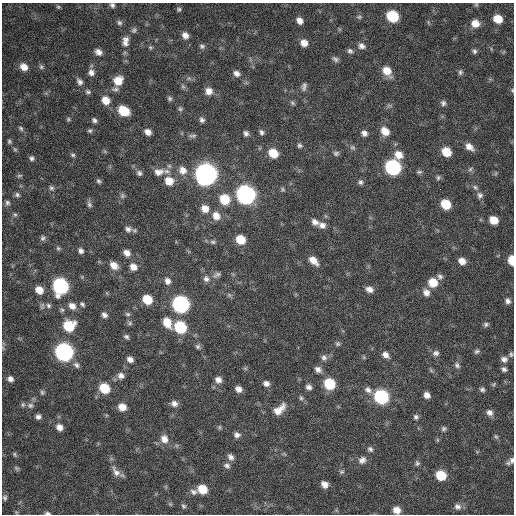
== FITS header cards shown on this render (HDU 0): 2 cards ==
NAXIS1  =                  512 / Axis length
NAXIS2  =                  512 / Axis length

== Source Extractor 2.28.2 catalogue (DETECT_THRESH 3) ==
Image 512 x 512 px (HDU 0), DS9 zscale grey, 1 PNG px = 1 image px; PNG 516 x 516 px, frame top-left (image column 1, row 512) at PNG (2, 3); no overlay
Background 341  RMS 19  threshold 57.9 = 3 sigma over >= 5 px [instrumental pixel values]
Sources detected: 200; all 200 listed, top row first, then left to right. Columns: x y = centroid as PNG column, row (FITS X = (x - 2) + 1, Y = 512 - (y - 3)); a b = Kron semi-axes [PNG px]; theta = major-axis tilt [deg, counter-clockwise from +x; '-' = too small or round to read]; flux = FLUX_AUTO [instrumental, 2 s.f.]
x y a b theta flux
476 4 6 5 - 1800
112 5 6 6 - 3400
58 7 6 4 -20 1800
179 9 5 5 - 2200
392 16 8 7 - 70000
359 17 8 6 1 2900
498 19 7 6 - 22000
300 21 7 6 - 8100
428 22 6 4 -72 1600
119 23 7 6 - 3200
475 23 8 8 - 14000
134 30 8 6 53 3200
185 35 8 7 - 8000
126 39 9 7 -15 5100
125 43 9 7 -42 5200
304 43 8 7 - 11000
202 46 8 6 -30 3300
361 46 10 8 -22 6300
150 47 6 5 - 2100
350 51 8 6 -32 3700
474 51 6 6 - 3100
98 52 8 6 -34 7200
335 59 9 6 -32 3700
24 67 9 8 - 12000
41 67 7 6 - 2800
387 71 11 8 -54 19000
91 72 8 7 - 6400
460 72 8 6 86 3100
236 73 8 7 - 6500
189 78 7 6 - 3000
118 81 9 8 - 20000
80 82 9 7 -54 5000
183 86 8 6 -68 2700
304 86 12 7 76 4800
115 89 10 6 9 3900
512 90 5 4 - 1600
209 91 9 8 - 11000
88 92 7 6 - 2800
170 99 6 5 - 2800
106 100 8 7 - 15000
292 103 7 5 -42 2500
443 103 7 7 - 3800
180 109 7 6 - 2700
124 111 9 7 -35 38000
68 119 6 5 - 2000
94 120 6 5 - 3400
202 120 7 6 - 4000
21 128 8 5 -46 3000
90 131 6 5 - 2400
385 131 10 8 -52 15000
148 132 7 5 -36 7900
261 132 7 6 - 3500
246 133 6 6 - 3900
364 133 7 6 - 5500
192 136 12 5 1 4000
9 141 6 5 - 2400
300 146 7 6 - 3000
353 147 8 6 -34 3300
469 147 11 7 -39 9500
15 149 6 5 - 2100
446 152 8 7 - 24000
273 153 9 7 -40 25000
336 153 8 6 2 3400
73 155 7 5 -29 2600
399 155 10 9 - 14000
31 158 7 6 - 3500
393 167 9 8 - 240000
470 169 7 5 37 2700
183 170 11 10 - 12000
158 172 15 10 7 13000
419 172 8 5 9 2600
139 173 8 7 - 4100
206 174 10 9 - 910000
19 176 8 5 17 2200
438 178 7 5 89 2600
99 181 6 5 - 2800
169 181 11 9 -31 19000
360 182 7 6 - 3400
475 187 8 6 -50 3700
51 188 7 6 - 3100
282 189 6 6 - 2300
440 189 2 2 - 1600
17 195 7 6 - 3200
245 195 9 9 - 500000
480 195 9 8 - 4800
122 196 8 7 - 3000
225 199 9 9 - 36000
7 203 7 6 - 3300
89 204 9 6 -72 3500
446 204 8 7 - 33000
205 209 9 8 - 12000
15 215 6 5 - 2400
216 216 10 9 - 13000
493 220 8 7 - 20000
315 222 9 7 -36 6900
322 225 10 8 -27 7400
128 229 9 8 - 5800
43 238 7 7 - 3400
240 239 8 7 - 28000
213 242 8 5 -9 3200
58 248 6 5 - 2300
81 251 7 6 - 4400
127 253 7 6 - 8400
313 260 11 7 -44 13000
512 260 7 5 -85 25000
462 261 8 6 -25 10000
114 265 10 7 -39 11000
133 267 9 8 - 9900
217 275 12 6 27 5000
440 277 8 7 - 4100
206 279 9 8 - 6100
167 281 8 7 - 6700
433 283 9 8 - 23000
60 286 9 9 - 240000
369 289 9 7 -23 7300
39 290 8 7 - 15000
426 292 9 8 - 8000
229 295 6 6 - 2700
147 299 8 7 - 31000
508 301 7 6 - 4500
82 304 7 5 -45 2600
180 304 9 8 - 330000
48 306 8 6 -47 3900
72 306 9 7 -35 9200
62 310 7 5 -43 2600
128 314 7 5 -3 2600
104 315 7 6 - 4600
167 322 11 8 -64 21000
130 323 8 6 17 2600
486 324 7 6 - 3000
69 326 10 9 - 44000
180 327 9 8 - 75000
126 337 7 5 -18 3000
338 344 7 6 - 2500
198 346 7 6 - 3100
3 348 7 3 -59 1400
477 351 7 6 - 2900
64 352 9 8 - 430000
436 353 8 7 - 4800
511 354 7 5 -86 2500
385 355 8 6 -41 7300
364 357 6 4 -89 1600
324 358 9 8 - 4800
130 359 8 6 -31 6300
504 359 8 7 - 5800
76 365 8 7 - 4500
457 365 9 6 -55 3800
245 368 7 4 -19 1800
318 369 8 7 - 6000
504 369 6 6 - 3600
431 371 7 4 -19 2000
121 376 9 8 - 6700
10 379 7 6 - 5600
218 380 8 7 - 7800
266 383 7 6 - 5700
329 384 8 8 - 53000
494 384 8 4 37 1800
309 387 6 6 - 5000
104 388 8 7 - 41000
238 389 7 6 - 7500
482 389 6 5 - 3000
368 390 10 7 -33 6200
42 392 6 5 - 2300
427 395 6 5 - 7900
381 397 9 8 - 160000
301 398 7 5 -75 2700
174 403 8 7 - 6700
23 405 7 5 89 2600
30 405 9 8 - 4900
122 407 7 7 - 14000
279 410 16 8 42 17000
489 413 8 8 - 6300
38 417 5 5 - 4700
416 417 6 6 - 3100
59 427 8 7 - 8400
219 427 6 5 - 1900
444 429 7 6 - 2800
237 435 7 7 - 5000
496 437 8 5 -62 2500
164 439 11 9 -63 11000
370 449 7 7 - 3400
15 454 7 5 -58 2200
231 457 8 6 -60 5800
362 460 11 9 36 6900
512 460 10 7 58 5300
417 463 8 6 -73 2900
227 466 8 7 - 4500
17 468 8 5 -40 2400
116 472 17 8 -56 8500
342 472 7 5 2 2400
441 475 8 7 - 40000
324 484 7 6 - 8800
202 489 8 7 - 27000
193 492 10 7 -7 5900
5 498 7 5 -87 3000
170 504 7 4 -45 1800
183 506 7 5 -60 2700
457 507 9 7 -27 5600
397 510 7 6 - 12000
47 513 7 4 0 2800
At the frame edge (FLAGS 8, measured only in part): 8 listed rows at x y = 476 4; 112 5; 512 90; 512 260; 3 348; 512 460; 397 510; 47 513